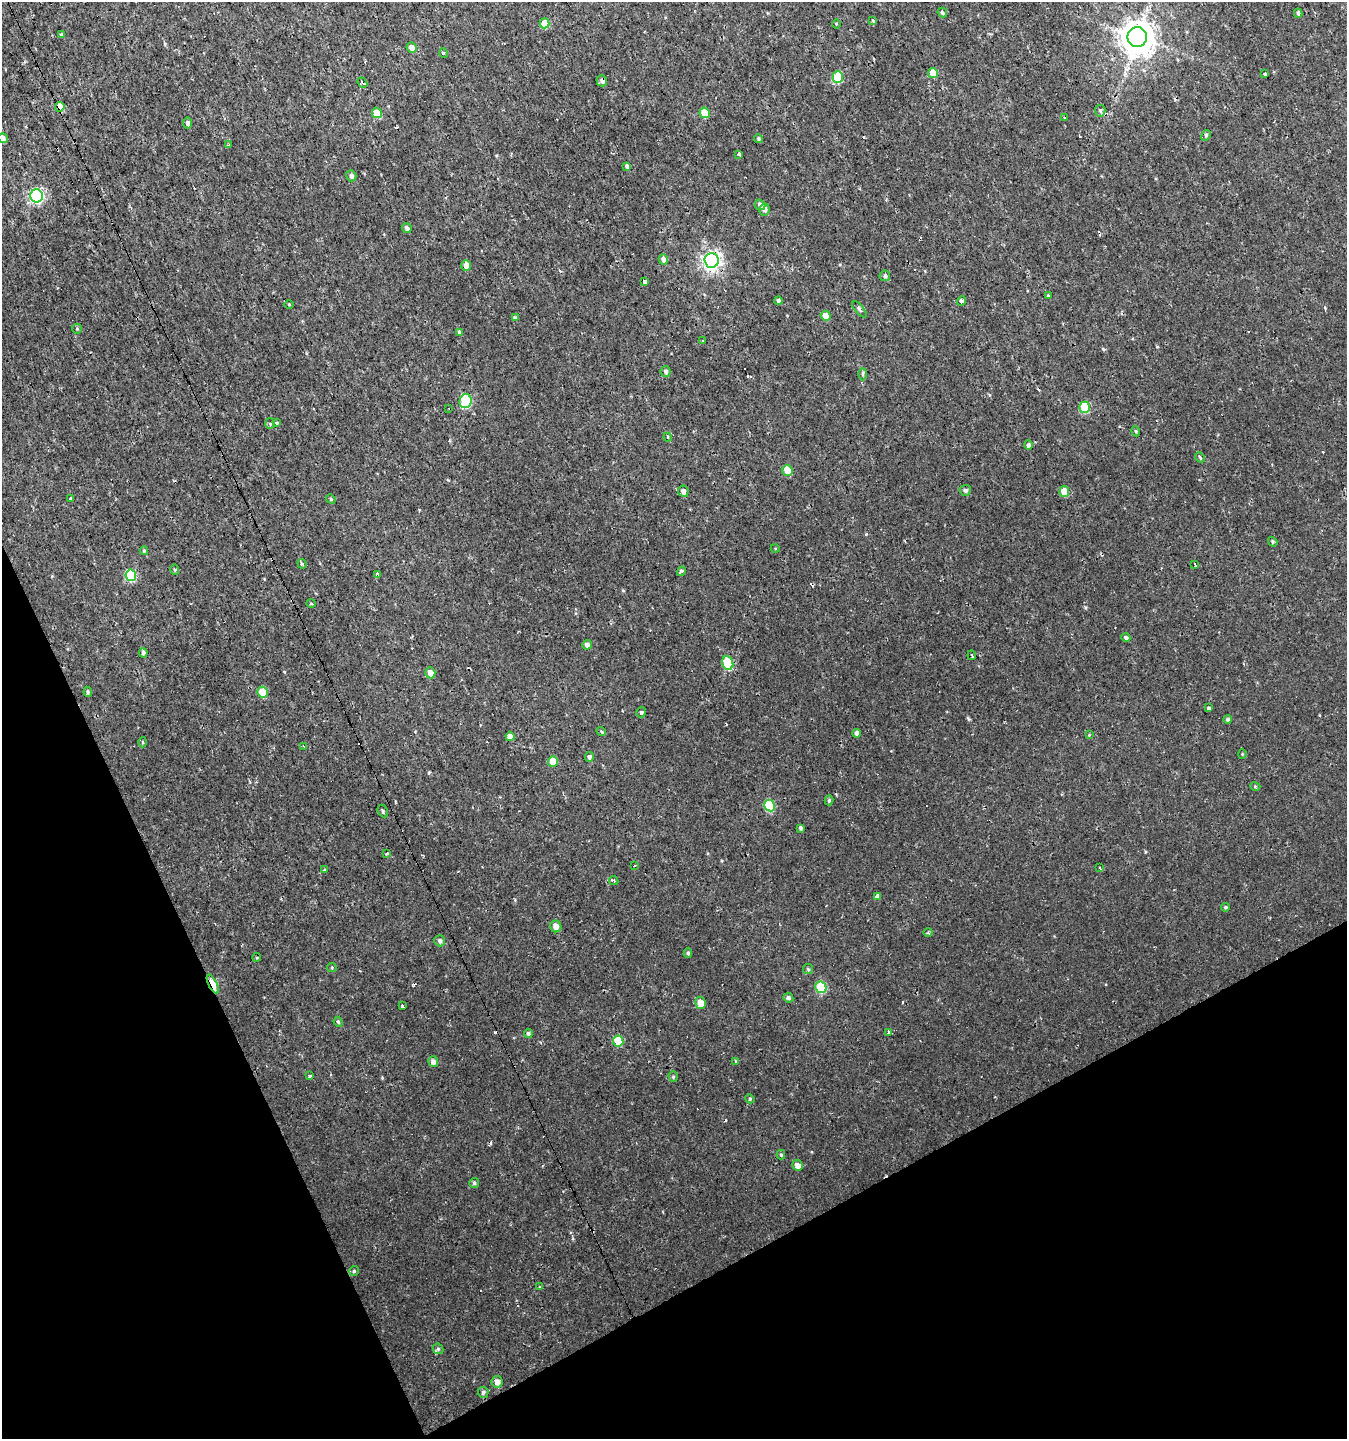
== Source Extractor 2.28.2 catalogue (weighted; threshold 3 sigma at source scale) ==
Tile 14 of 4 x 4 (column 2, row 4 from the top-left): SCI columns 1500-2844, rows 1-1437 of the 5629 x 5748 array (HDU 1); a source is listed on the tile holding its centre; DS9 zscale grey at full resolution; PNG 1349 x 1441 px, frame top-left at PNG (2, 2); each listed source drawn as its Kron ellipse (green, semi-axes under 4 px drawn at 4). Shown black and unused: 22% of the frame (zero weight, under 2 of 3 exposures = <1% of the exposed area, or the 3 px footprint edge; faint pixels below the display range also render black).
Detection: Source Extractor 2.28.2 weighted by HDU 2 'WHT'; one run over the whole footprint, this tile lists its part. Background 0.00239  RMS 0.0018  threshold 0.00792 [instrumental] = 3 sigma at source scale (4.5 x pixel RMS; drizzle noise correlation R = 1.50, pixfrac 1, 0.0396/0.0396 arcsec/px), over >= 5 px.
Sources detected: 148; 14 cosmic-ray / hot-pixel residue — neither listed nor drawn; the other 134 listed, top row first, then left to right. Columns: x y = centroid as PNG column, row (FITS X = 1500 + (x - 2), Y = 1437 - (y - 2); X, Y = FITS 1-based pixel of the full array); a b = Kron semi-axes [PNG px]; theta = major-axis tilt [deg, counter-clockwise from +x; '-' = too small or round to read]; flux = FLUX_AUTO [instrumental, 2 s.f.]
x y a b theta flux
942 13 5 4 - 0.32
1298 13 5 3 - 0.32
873 21 4 3 - 0.33
545 23 5 5 - 3.1
836 24 4 3 - 0.17
62 35 3 3 - 0.38
1137 37 10 9 - 370
411 48 5 4 - 0.89
444 53 5 3 - 0.2
933 73 5 5 - 2.5
1265 74 3 3 - 4.5
838 77 5 5 - 6.5
602 81 6 5 - 0.69
362 83 5 3 - 0.67
60 107 5 4 - 2.7
1100 111 6 5 - 0.34
377 113 5 5 - 2.9
705 113 5 5 - 3.9
1065 117 3 2 - 0.27
188 123 5 4 - 0.52
1206 135 6 4 64 0.3
3 138 5 4 - 0.54
758 139 4 4 - 0.24
229 145 4 3 - 0.17
739 154 4 3 - 0.3
627 166 4 3 - 0.44
351 176 5 5 - 0.55
37 196 6 6 - 28
760 205 5 5 - 0.59
764 210 6 5 - 0.67
407 228 5 4 - 0.54
663 259 5 4 - 0.72
712 260 7 7 - 76
466 265 5 4 - 0.9
885 276 5 5 - 0.48
645 281 4 3 - 0.99
1048 296 4 3 - 0.19
778 301 4 4 - 0.36
961 301 5 4 - 0.85
289 305 4 3 - 0.14
859 309 10 4 -50 0.5
826 316 5 5 - 1.7
515 318 4 3 - 0.32
77 329 5 4 - 0.21
459 332 4 3 - 1.1
702 341 3 2 - 0.14
666 372 5 5 - 0.45
863 374 6 4 88 0.25
466 401 7 6 - 13
1085 407 5 5 - 8.4
449 409 2 2 - 0.13
276 423 3 3 - 1.2
270 424 5 5 - 0.34
1136 431 5 4 - 0.22
668 437 4 4 - 0.23
1028 445 5 4 - 0.44
1200 457 6 4 -48 0.26
787 470 5 5 - 3
965 490 6 5 - 0.46
683 491 6 5 - 0.64
1064 491 5 5 - 2.4
71 499 3 3 - 0.6
331 499 5 4 - 0.22
1273 542 5 4 - 0.27
775 548 4 3 - 0.14
144 551 4 3 - 0.26
302 564 5 4 - 0.28
1195 564 4 2 - 0.22
175 569 5 4 - 0.23
681 571 5 4 - 0.68
377 574 3 3 - 1.2
131 575 6 5 - 10
311 603 5 3 - 0.16
1126 638 4 4 - 0.41
587 645 5 4 - 0.69
143 653 4 4 - 0.42
972 655 5 2 - 0.26
728 663 7 5 -71 8.5
430 673 5 5 - 1.7
88 692 5 4 - 0.3
262 692 5 5 - 3.6
1208 708 4 3 - 2.1
641 712 5 4 - 0.35
1228 719 4 4 - 0.36
601 731 5 3 - 0.22
857 733 4 4 - 0.78
1089 735 4 4 - 0.14
510 736 5 4 - 1.1
143 742 5 3 - 0.18
304 746 4 2 - 0.19
1242 754 4 4 - 0.16
589 757 5 4 - 0.48
553 761 5 5 - 2.7
1255 786 5 3 - 0.16
829 800 5 4 - 0.28
769 806 6 5 - 8.8
383 811 6 4 -64 0.3
801 828 4 4 - 0.36
387 853 3 2 - 0.21
635 866 3 3 - 0.6
1100 868 3 3 - 0.39
325 870 4 3 - 0.37
614 881 5 4 - 0.57
877 896 4 3 - 1.7
1225 907 4 4 - 0.28
556 926 6 5 - 1
928 933 5 3 - 0.23
440 941 6 5 - 0.49
688 953 4 4 - 0.33
257 957 4 2 - 0.18
332 968 5 4 - 0.19
808 969 5 5 - 0.26
213 984 10 4 -63 7.3
821 987 6 5 - 7.3
788 998 5 4 - 0.41
700 1003 6 5 - 1.8
402 1006 4 3 - 0.61
338 1022 5 4 - 0.29
528 1033 4 4 - 0.41
889 1033 4 3 - 1.1
618 1041 5 5 - 5.9
735 1061 3 3 - 0.21
433 1062 5 5 - 0.69
309 1076 3 3 - 5.5
673 1077 5 4 - 0.26
750 1099 5 4 - 0.19
781 1155 5 4 - 0.22
798 1165 5 5 - 1.1
474 1183 5 4 - 0.3
354 1271 5 5 - 0.25
539 1287 3 3 - 0.36
438 1349 6 5 - 0.36
497 1382 6 5 - 0.98
483 1392 5 5 - 0.42
Overlapping masked pixels (flux is a lower limit): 5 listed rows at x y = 602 81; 60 107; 712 260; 213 984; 497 1382
Isophote crosses this tile's border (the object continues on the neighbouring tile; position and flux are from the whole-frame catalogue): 1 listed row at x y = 3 138